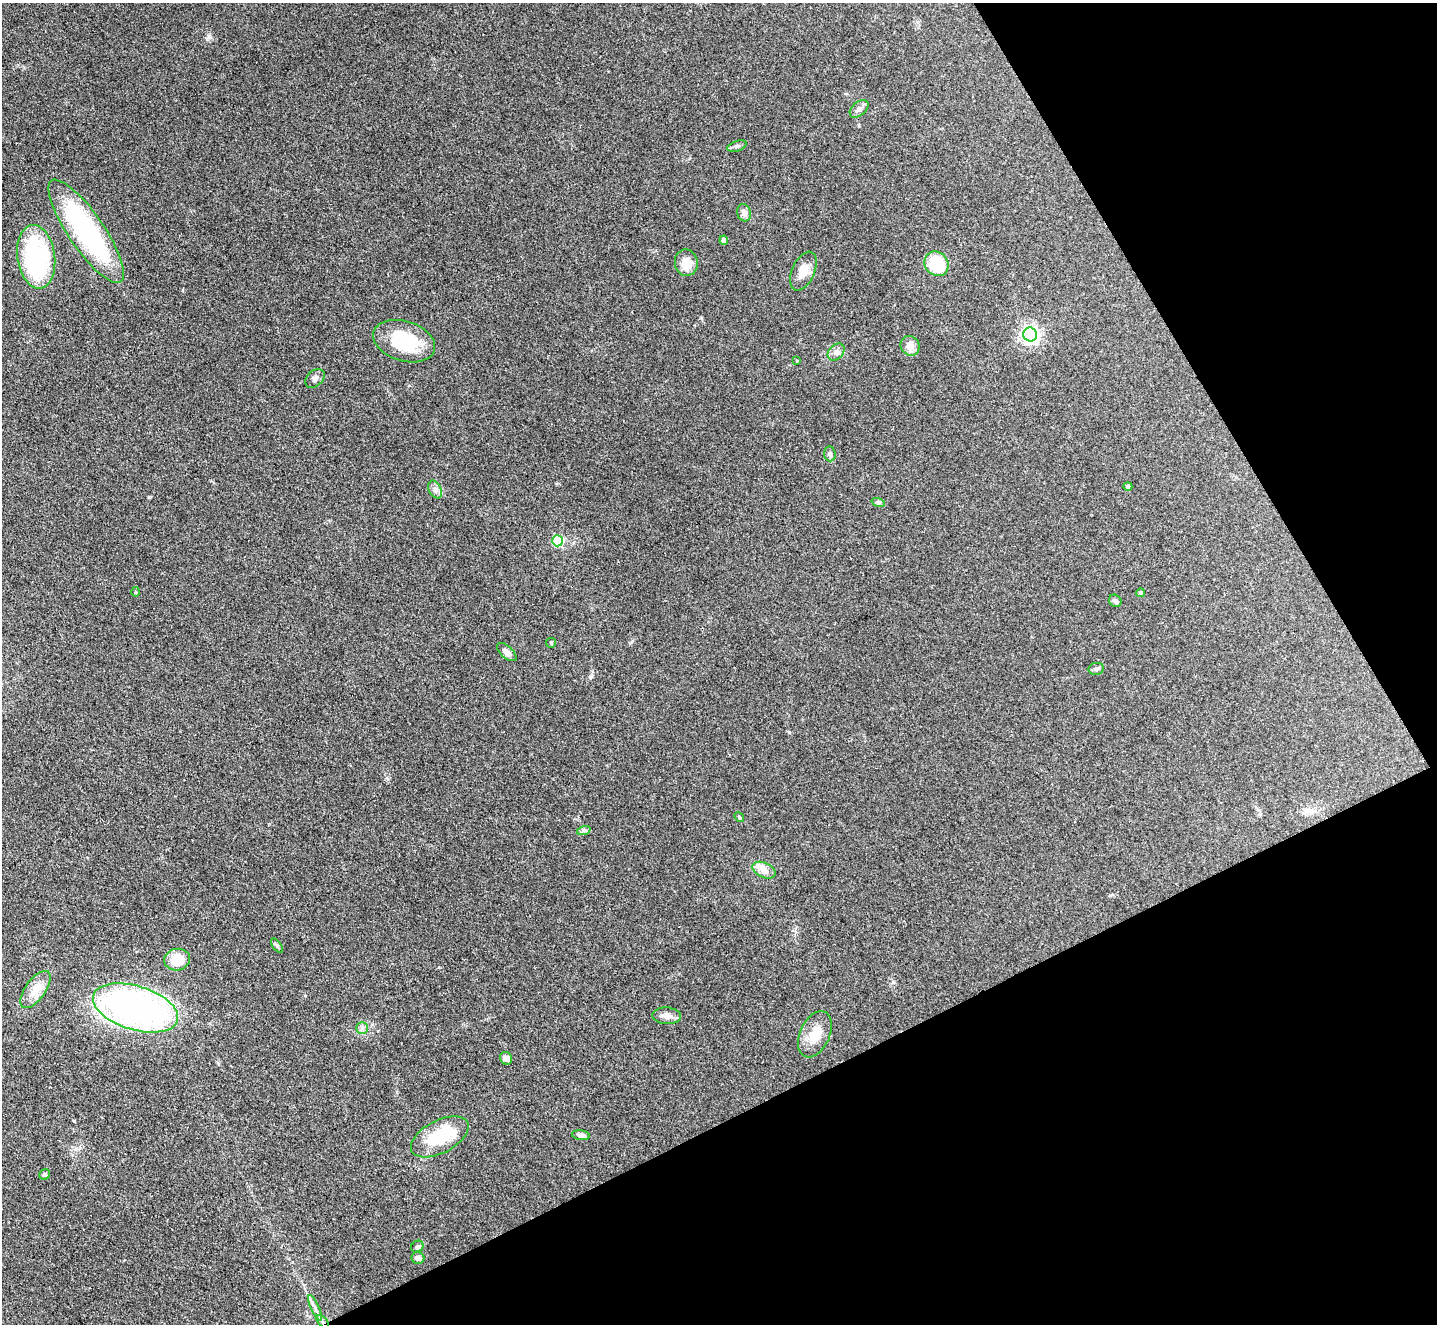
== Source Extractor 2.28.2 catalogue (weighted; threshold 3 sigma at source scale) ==
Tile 12 of 4 x 4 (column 4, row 3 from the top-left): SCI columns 4307-5741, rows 1474-2795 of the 5741 x 5729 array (HDU 1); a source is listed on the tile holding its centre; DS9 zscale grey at full resolution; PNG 1439 x 1326 px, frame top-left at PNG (2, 3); each listed source drawn as its Kron ellipse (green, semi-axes under 4 px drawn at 4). Shown black and unused: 26% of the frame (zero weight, under 3 of 4 exposures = <1% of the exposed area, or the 3 px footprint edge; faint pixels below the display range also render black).
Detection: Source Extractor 2.28.2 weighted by HDU 2 'WHT'; one run over the whole footprint, this tile lists its part. Background 0.261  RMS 0.009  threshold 0.0407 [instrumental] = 3 sigma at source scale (4.5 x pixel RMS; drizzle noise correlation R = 1.50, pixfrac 1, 0.05/0.05 arcsec/px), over >= 5 px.
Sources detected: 44; all 44 listed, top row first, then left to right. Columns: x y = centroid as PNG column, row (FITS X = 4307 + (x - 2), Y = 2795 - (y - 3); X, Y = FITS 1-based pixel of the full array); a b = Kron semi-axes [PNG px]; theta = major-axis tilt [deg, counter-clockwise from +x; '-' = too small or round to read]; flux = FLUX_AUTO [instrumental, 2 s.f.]
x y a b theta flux
859 109 11 6 41 3.5
737 146 10 5 18 2.3
744 213 9 6 -73 4.9
86 231 61 18 -56 150
724 240 4 4 - 4
36 257 32 19 -82 100
686 263 13 11 -78 13
936 264 13 11 -48 37
803 271 20 11 66 11
1030 334 7 6 - 330
404 341 32 20 -17 45
910 346 10 9 - 8
836 352 10 7 46 3.9
797 361 3 3 - 0.81
315 378 11 7 43 3.6
830 454 7 6 - 2.7
1128 486 4 4 - 2.2
435 489 9 6 -63 3.2
878 502 7 4 -18 1.4
557 541 5 5 - 35
135 592 5 3 - 1
1140 593 4 4 - 1.5
1115 601 7 5 -40 2.3
551 643 5 5 - 1
507 652 12 6 -42 4.8
1096 669 7 6 - 2.2
739 817 5 4 - 1.1
584 830 7 4 18 1.8
764 870 12 7 -24 5.6
277 946 8 4 -55 1.6
177 960 13 10 13 18
35 990 22 10 54 12
135 1008 44 22 -17 340
667 1016 14 8 -4 5.4
362 1028 6 6 - 2.3
815 1034 24 14 65 17
506 1058 6 6 - 3.9
581 1135 9 5 -8 2.8
440 1137 31 16 28 41
45 1174 6 5 - 1.7
417 1247 6 5 - 2
418 1258 6 6 - 3.2
315 1308 14 3 -66 3.2
323 1321 8 4 -45 2.2
Overlapping masked pixels (flux is a lower limit): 1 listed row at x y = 323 1321
Unlisted compact peaks at least as high as the median listed source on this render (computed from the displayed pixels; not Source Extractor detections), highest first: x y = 789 732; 149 497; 209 37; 74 1121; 893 982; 590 677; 701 318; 387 778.